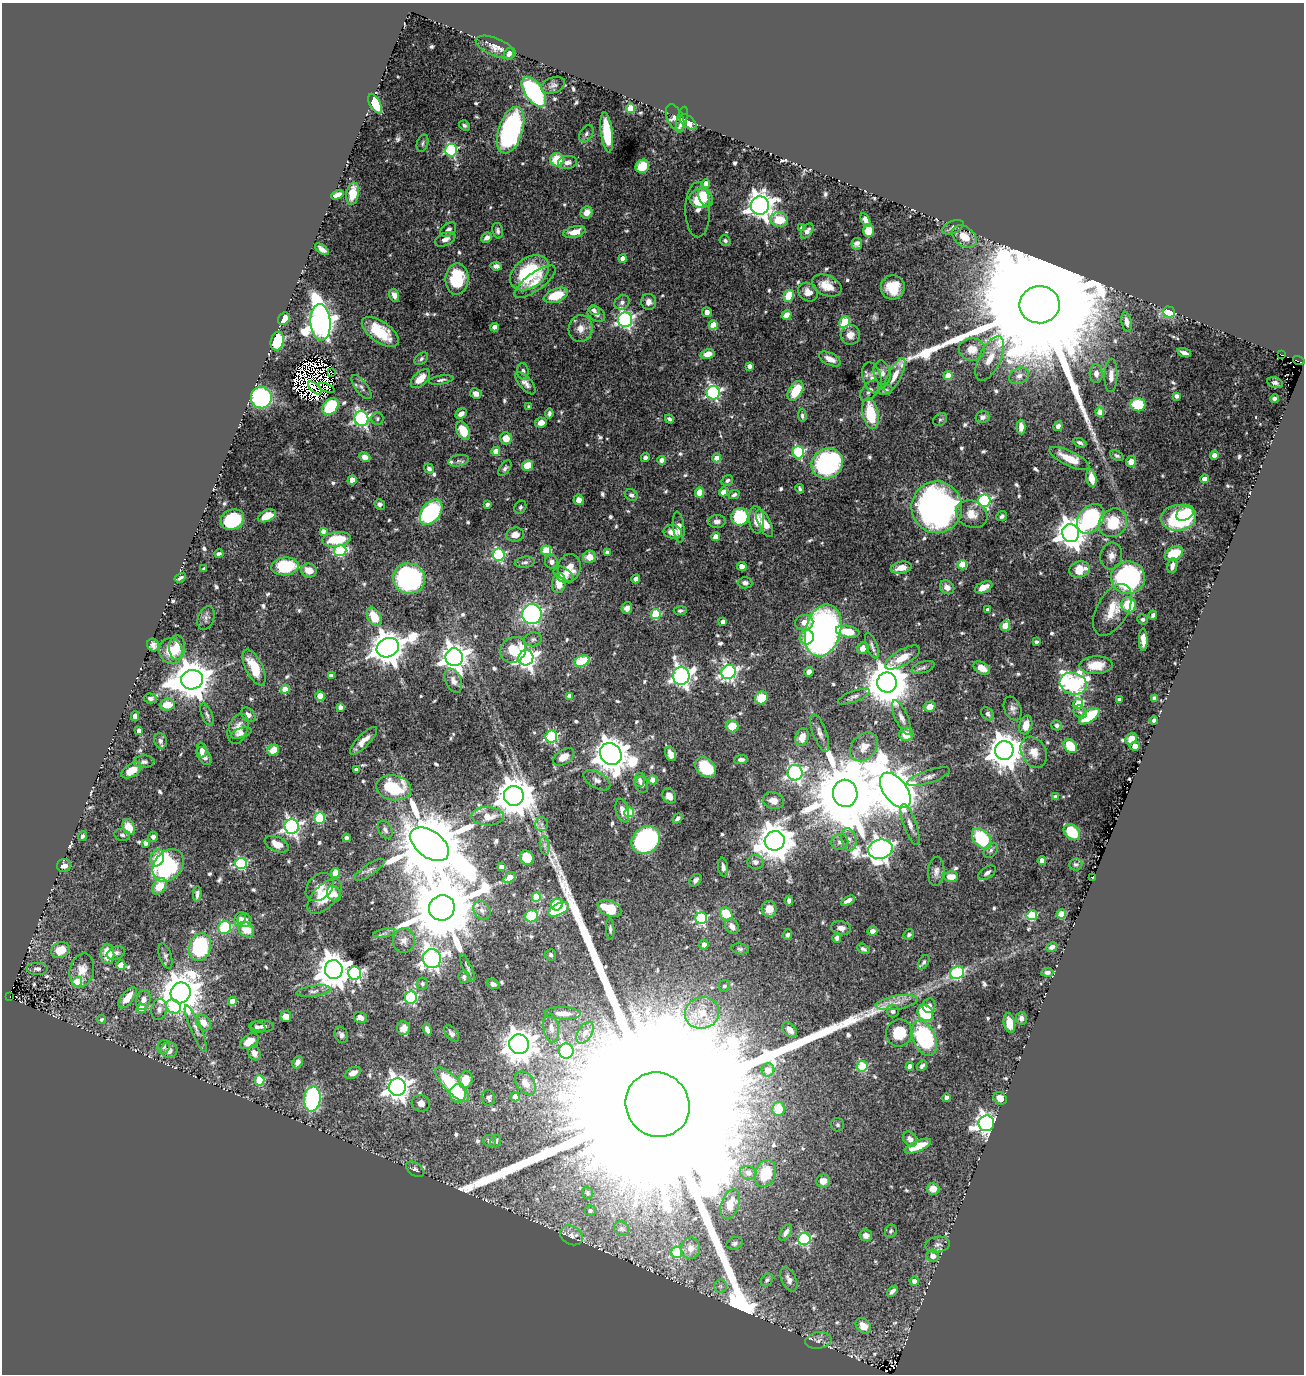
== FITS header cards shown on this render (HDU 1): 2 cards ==
NAXIS1  =                 1302
NAXIS2  =                 1372

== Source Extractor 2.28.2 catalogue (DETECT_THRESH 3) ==
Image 1302 x 1372 px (HDU 1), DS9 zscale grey, 1 PNG px = 1 image px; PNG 1306 x 1376 px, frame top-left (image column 1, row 1372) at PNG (2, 3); each listed source drawn as its Kron ellipse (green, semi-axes under 4 px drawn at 4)
Background 0.474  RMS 0.012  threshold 0.0348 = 3 sigma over >= 5 px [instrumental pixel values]
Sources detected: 737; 17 with non-positive FLUX_AUTO (blend fragments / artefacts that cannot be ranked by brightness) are neither listed nor drawn; of the other 720, the 500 brightest by FLUX_AUTO listed and drawn (220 fainter detections omitted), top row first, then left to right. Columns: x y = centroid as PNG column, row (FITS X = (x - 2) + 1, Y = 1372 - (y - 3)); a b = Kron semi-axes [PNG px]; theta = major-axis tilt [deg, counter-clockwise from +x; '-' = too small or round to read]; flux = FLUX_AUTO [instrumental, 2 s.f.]
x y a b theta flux
496 47 21 9 -22 7.3
509 54 6 4 65 3.8
553 85 12 7 20 3.1
534 92 17 9 -55 130
375 104 11 5 -62 27
631 108 4 4 - 28
675 118 14 8 -66 5
682 119 13 5 77 3.3
688 122 10 5 -40 5.8
464 125 6 4 -35 1.8
511 130 24 12 72 170
607 132 20 6 -83 36
586 134 9 6 59 2.3
422 143 9 5 72 1.7
451 150 6 6 - 110
557 160 6 6 - 25
568 162 9 6 8 4.5
642 166 7 6 - 24
706 183 4 4 - 7.7
353 194 11 6 80 11
337 195 6 4 22 7.9
706 197 10 6 -63 20
701 198 11 9 -3 23
760 205 9 9 - 890
698 210 27 12 -90 8.9
586 212 6 5 - 7.3
779 220 9 7 -14 19
865 220 7 4 -63 3.7
953 227 11 6 25 2.7
802 228 4 3 - 3.1
448 230 9 6 40 3.3
498 231 8 5 -78 2.1
807 231 8 5 54 3.1
868 231 6 5 - 16
574 232 11 5 13 9.6
964 237 14 9 -37 11
487 238 6 4 42 3.8
445 239 11 6 25 4.4
725 241 5 5 - 1.7
857 244 6 5 - 2.9
322 249 8 4 -36 4
623 259 4 4 - 7.9
496 266 6 4 -9 3.2
529 273 21 15 37 64
457 279 16 11 88 40
535 282 24 9 36 11
827 286 15 10 -24 13
893 287 12 12 - 17
808 292 10 9 - 6.5
394 295 6 5 - 5.4
556 295 13 6 20 27
789 296 6 5 - 26
622 302 8 7 - 3
649 302 8 7 - 4.4
1039 305 20 18 1 93000
594 310 6 4 -33 2.1
707 312 5 4 - 3.9
1169 312 6 5 - 37
596 314 9 7 -33 3.6
787 315 5 4 - 8
284 319 6 5 - 13
625 320 7 7 - 230
320 322 18 10 -86 1000
845 322 6 5 - 36
1127 322 10 5 -80 4
713 325 4 4 - 22
494 327 4 4 - 6.9
581 329 13 12 - 7.9
380 332 21 10 -35 30
850 335 10 9 - 6.3
277 341 9 6 78 53
972 349 13 11 -3 12
1184 353 7 3 -18 3
708 354 7 5 12 8.4
1281 355 3 3 - 24
990 358 24 11 64 14
421 359 8 5 40 1.9
830 359 12 6 -26 7.9
1299 360 6 2 -17 40
749 366 4 4 - 4.5
523 371 8 5 -87 2.5
332 373 3 2 - 3.4
882 373 12 8 -78 5
1096 373 9 6 -88 4.5
895 375 19 6 63 9.3
1111 375 16 6 89 5.7
948 376 4 4 - 17
1019 376 10 7 28 4.9
872 377 16 9 -74 5.6
420 379 12 6 43 12
441 380 12 3 9 2.3
525 383 14 6 -49 4.7
1275 383 8 5 -15 2.5
361 387 14 6 -52 3.3
315 388 8 3 -42 1.8
327 388 8 3 -21 1.9
885 390 7 4 18 2
796 391 11 6 58 25
870 391 12 7 50 3.9
476 393 6 5 - 4.4
713 393 7 6 - 170
1176 396 4 4 - 2.5
261 397 11 10 - 120
1274 399 4 3 - 2.4
1138 404 7 7 - 32
529 406 4 3 - 1.8
330 407 9 7 47 51
1100 412 4 4 - 11
871 413 16 7 -80 38
461 414 6 5 - 3.6
549 414 5 3 - 2.2
802 416 6 4 -86 1.9
982 417 7 6 - 2.8
361 418 7 7 - 210
377 419 6 6 - 1.8
669 419 5 3 - 2
940 420 7 5 39 1.8
541 423 6 5 - 5.8
1058 426 5 4 - 3.1
1021 427 7 4 -88 6.2
463 431 10 6 -62 20
506 438 6 6 - 9.8
1080 443 7 4 -24 2.3
496 451 4 4 - 9.6
798 452 6 5 - 92
1214 455 4 4 - 8
1117 456 7 4 -30 1.8
365 457 6 4 -23 5
645 457 4 4 - 2.6
717 458 4 4 - 9.7
1069 458 22 7 -26 18
662 460 4 4 - 8.5
458 461 10 5 12 2.4
1131 462 5 5 - 7.7
827 463 16 14 34 140
527 465 6 5 - 16
505 468 9 5 54 2.2
429 469 5 4 - 2.7
1091 478 9 5 -80 12
1204 479 4 4 - 6.9
352 480 4 4 - 16
727 480 6 5 - 2
800 489 5 3 - 1.8
699 492 5 4 - 20
723 492 4 4 - 13
631 495 6 5 - 2.9
734 495 6 4 26 2
579 500 5 5 - 6.4
984 501 6 6 - 140
380 504 5 5 - 2.4
487 504 4 3 - 2
520 507 7 5 60 1.7
937 507 26 25 - 320
431 512 14 9 54 120
1185 513 9 6 33 15
972 514 16 13 -26 12
267 516 10 5 24 12
1002 516 6 4 40 2
740 517 9 8 - 44
1178 518 18 13 7 79
232 519 12 10 26 51
1091 519 16 11 53 110
757 520 14 7 -86 12
717 521 9 6 5 3.5
765 523 15 6 -65 13
1113 523 15 13 49 33
679 527 15 5 -83 7
323 531 4 4 - 3.5
673 532 9 6 -9 9.7
1071 533 9 8 - 1200
515 535 9 7 4 7
716 537 4 4 - 13
336 539 14 7 8 27
546 550 5 5 - 34
340 551 6 5 - 81
607 552 4 4 - 2.8
219 554 4 3 - 2.1
1174 554 9 6 24 28
499 555 6 6 - 91
1111 556 13 11 79 6.2
590 557 6 6 - 10
525 562 10 5 7 2.5
551 562 7 6 - 3.5
962 565 5 4 - 28
285 566 14 9 6 48
742 566 5 4 - 8.4
1172 566 7 5 82 4.2
569 568 14 11 81 11
901 568 10 6 10 8.8
204 569 4 3 - 1.8
309 570 8 6 -19 9.5
1079 570 10 8 17 16
563 575 10 6 -34 6.9
180 578 6 3 32 2
409 578 16 15 - 150
1128 578 17 16 - 130
636 579 4 4 - 6.9
559 583 10 7 82 12
745 583 7 5 -3 2.9
947 587 7 6 - 5
984 587 9 5 24 9.4
1129 605 7 7 - 30
627 608 6 5 - 3.6
988 610 4 4 - 4
1112 610 28 15 61 20
680 611 6 4 1 2
532 614 10 9 - 200
655 614 5 5 - 44
1153 615 4 4 - 1.9
374 617 10 6 -61 19
206 618 12 8 70 3
1143 619 5 5 - 1.9
723 622 4 4 - 5.3
804 622 9 7 11 7.6
1005 626 6 4 65 26
823 630 26 17 75 420
848 632 12 5 -10 18
807 637 7 7 - 10
533 639 9 7 10 2.3
1143 640 11 4 -90 6.9
1036 642 4 3 - 1.8
153 645 6 5 - 3.6
872 645 13 5 -70 2.9
177 648 12 8 -90 13
388 648 11 9 25 1700
863 648 6 5 - 5.9
513 650 14 12 47 31
171 651 13 11 -68 15
454 657 9 9 - 800
902 657 19 8 30 13
526 658 7 7 - 440
582 661 8 5 23 41
1096 665 16 9 3 19
254 667 19 8 -64 22
923 667 12 5 18 2.7
982 668 9 5 -32 8.3
729 672 7 7 - 230
809 672 5 4 - 4.8
331 675 4 4 - 5.2
681 676 9 8 - 400
192 680 11 9 9 2300
453 681 13 7 -66 5.6
887 683 10 10 - 3500
1073 684 13 11 -15 230
285 689 4 4 - 18
320 696 5 4 - 17
569 696 4 4 - 6.9
854 697 17 5 21 3.5
150 698 7 5 -4 2.8
761 698 6 6 - 19
1154 698 4 4 - 2.3
1119 699 4 4 - 3.7
1078 704 5 5 - 30
167 705 7 6 - 13
340 707 4 4 - 4
930 707 6 5 - 6.8
1013 709 12 8 -68 4
1080 712 7 5 -44 2.2
988 714 7 5 -49 2.2
207 715 12 5 -68 2.3
248 715 8 6 -48 3.6
135 716 5 4 - 5.2
1089 716 12 5 35 40
901 718 19 6 -66 5.2
1154 720 4 4 - 2.3
1026 725 9 6 74 10
1057 725 5 5 - 2.5
732 726 6 6 - 17
238 729 16 9 72 7.9
139 731 4 4 - 5.7
241 733 11 5 18 3.1
820 733 20 7 -70 5.2
906 734 7 6 - 14
551 736 6 5 - 120
802 737 9 6 71 11
1131 739 6 5 - 7.8
160 741 8 6 -73 2.6
363 741 18 6 46 7.5
1070 746 8 6 -49 23
1135 746 5 4 - 4.6
864 747 16 12 47 11
202 750 7 4 -88 5.4
273 750 6 5 - 12
1004 750 9 9 - 1800
1034 752 16 12 -62 9.7
611 754 12 10 -52 2000
671 754 7 5 -66 5.3
204 756 10 6 -56 3.8
564 757 11 7 34 10
741 760 7 4 3 3.1
144 762 10 6 4 2.7
706 768 12 8 -44 34
131 770 11 6 32 11
356 770 4 3 - 3.4
795 773 7 7 - 230
929 777 22 6 18 5
597 780 15 8 -31 4.7
640 780 7 5 75 2.2
653 780 4 4 - 18
642 784 8 6 -78 2.8
394 788 17 12 -9 53
895 790 20 11 -52 3700
845 793 13 12 - 12000
514 796 10 10 - 2300
669 796 8 6 -57 5.8
1055 797 3 3 - 2
773 801 10 8 -18 7.7
622 810 12 6 -77 7.4
629 812 5 5 - 38
488 816 16 9 -1 13
320 818 6 5 - 53
678 818 5 4 - 2.3
541 824 7 6 - 2.9
910 825 21 6 -70 5.4
292 826 7 7 - 270
129 827 8 6 -67 13
385 830 9 6 -58 3.4
1072 832 9 6 -44 28
122 835 8 5 -11 1.8
82 836 5 4 - 1.7
153 837 5 5 - 2.9
346 838 4 4 - 2.5
849 839 11 7 -76 4.4
982 839 11 7 -48 58
646 840 15 13 42 160
775 841 10 9 - 2000
840 842 9 7 20 3.4
146 843 4 4 - 3.8
277 844 13 7 -24 8
430 844 22 13 -36 12000
545 845 9 4 -82 2.8
880 849 12 9 15 570
991 850 8 6 52 2.5
157 858 8 6 72 30
527 858 8 6 -51 23
1042 860 4 4 - 7.4
755 862 8 7 - 3.9
241 864 6 5 - 88
1076 864 6 6 - 1.7
168 865 18 13 50 99
64 866 7 6 - 6.1
501 867 4 4 - 5.6
723 867 9 5 -83 2.8
369 870 18 5 33 3.4
936 871 14 8 85 4.6
335 873 5 4 - 23
987 873 10 5 35 3.3
951 877 7 5 -1 11
1093 877 3 2 - 1.8
510 878 7 4 29 19
695 880 7 5 46 2.4
159 886 9 6 57 17
320 887 16 11 45 10
197 894 8 4 87 2.6
334 894 8 6 -58 5.4
325 897 22 11 46 28
536 897 5 4 - 36
789 901 5 4 - 2.4
848 901 7 4 30 4.2
557 905 6 5 - 65
442 908 13 12 - 11000
609 908 12 7 -23 30
559 909 11 5 28 40
769 909 8 7 - 9.8
482 910 10 8 -53 4.2
726 914 7 6 - 24
1061 914 4 4 - 23
1032 915 5 5 - 53
532 916 6 6 - 35
701 918 6 5 - 100
240 919 7 5 66 4.1
245 920 7 7 - 7.9
732 926 8 6 -56 5
225 927 7 6 - 44
841 928 10 6 -9 4.3
610 929 11 4 -87 2
246 930 9 6 -44 15
872 931 5 4 - 4.1
384 933 11 3 11 1.9
787 935 5 4 - 2.2
909 935 5 5 - 1.7
837 938 5 4 - 3.3
404 941 12 11 - 5.8
704 944 5 4 - 3.9
200 947 14 10 72 90
1052 947 5 4 - 3.8
740 949 9 5 -8 1.9
863 949 7 4 -31 2.2
60 950 9 7 22 14
116 953 9 6 19 2.8
108 954 10 6 -85 23
551 955 6 5 - 1.8
165 956 13 6 -72 2.8
432 959 9 9 - 450
924 962 8 4 58 1.9
121 965 5 4 - 9.5
467 968 15 4 -66 2.2
37 969 11 6 0 3.2
334 969 9 9 - 1900
82 970 17 12 75 11
1047 972 6 4 4 2.9
355 973 6 6 - 200
957 973 7 6 - 79
464 977 6 5 - 1.9
77 982 5 4 - 28
422 984 6 5 - 1.8
493 984 6 5 - 2.3
724 986 6 5 - 1.8
313 991 17 5 7 4
181 993 10 10 - 2700
9 997 3 2 - 6.1
127 998 12 6 52 12
411 998 6 6 - 100
143 1000 10 7 74 4.9
233 1001 4 4 - 13
897 1003 21 7 9 8.6
929 1005 7 6 - 3.6
173 1006 8 6 -36 35
141 1008 5 5 - 14
159 1009 10 7 77 4
893 1011 6 6 - 2.7
562 1013 18 6 -1 7.6
702 1013 17 15 15 17
925 1013 9 7 -52 48
286 1017 5 5 - 8.8
360 1017 7 5 -18 5.8
1021 1018 6 5 - 3.9
101 1019 5 4 - 1.7
204 1023 8 6 -49 8.4
1009 1023 10 5 -79 11
263 1026 11 5 -2 3.1
257 1027 8 5 -10 2.7
403 1028 7 6 - 5.3
551 1028 14 8 -82 6.5
196 1029 25 5 -67 5
427 1029 6 4 -71 3.3
790 1030 9 6 -49 6.1
452 1033 9 6 -50 3.2
585 1033 12 7 58 5.3
899 1033 14 13 - 24
341 1035 8 6 -64 3.1
924 1038 18 11 -65 90
249 1041 10 6 35 11
519 1044 10 9 - 1400
164 1047 7 6 - 2
169 1050 8 8 - 5.9
566 1051 7 7 - 120
254 1053 8 6 -63 6.2
297 1062 6 5 - 4.7
862 1066 5 5 - 51
910 1066 4 4 - 7.5
922 1066 6 4 50 2.2
768 1070 6 6 - 5.4
353 1073 8 5 27 7.3
260 1080 5 5 - 48
466 1080 9 7 76 16
525 1083 13 8 -52 8.5
452 1085 23 7 -46 75
397 1087 8 8 - 700
458 1093 9 8 - 24
515 1097 4 4 - 13
488 1098 8 6 -77 2.3
947 1098 4 4 - 2.7
1000 1098 7 5 -34 6.8
312 1099 13 8 85 110
421 1103 9 8 - 4.4
657 1105 33 31 -50 310000
778 1109 7 6 - 12
986 1123 8 7 - 550
838 1125 6 6 - 1.9
910 1139 8 6 -51 4.3
489 1141 7 5 -31 1.8
496 1141 6 5 - 2.2
918 1146 14 5 23 14
415 1169 10 6 -34 2.7
748 1173 8 7 - 4
765 1173 14 10 69 21
823 1181 7 6 - 5.3
933 1189 6 6 - 6.5
587 1193 6 5 - 1.7
730 1204 15 9 69 15
590 1211 5 5 - 1.9
622 1229 8 7 - 2.4
891 1231 7 5 64 1.7
786 1232 9 5 59 3.6
571 1235 12 9 -30 5.2
866 1235 6 6 - 4.2
804 1239 6 6 - 120
735 1243 8 6 21 2.6
938 1245 12 7 9 3.2
691 1248 11 9 89 8.7
677 1252 5 5 - 45
933 1256 6 6 - 5.2
767 1280 7 5 46 2
789 1280 13 7 -66 5.4
914 1281 4 4 - 4.5
720 1286 6 6 - 2
892 1291 6 3 46 2.7
863 1326 9 6 -44 11
818 1340 13 8 8 4
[220 fainter detections neither listed nor drawn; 17 non-positive-flux detections neither listed nor drawn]